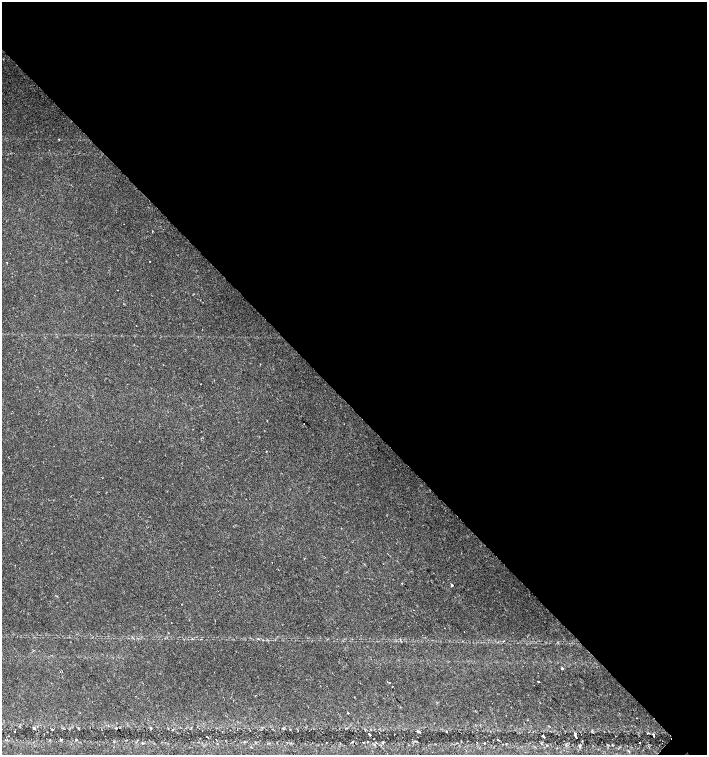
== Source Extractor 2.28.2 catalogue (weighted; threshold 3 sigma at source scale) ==
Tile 3 of 4 x 4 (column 3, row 1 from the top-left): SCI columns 3044-4453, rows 4518-6023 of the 6023 x 6029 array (HDU 1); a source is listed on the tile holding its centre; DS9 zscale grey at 2 x 2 block average (1 PNG px = mean of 2 x 2 image px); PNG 709 x 757 px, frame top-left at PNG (2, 2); no overlay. Shown black and unused: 54% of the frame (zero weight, under 2 of 3 exposures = <1% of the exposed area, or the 3 px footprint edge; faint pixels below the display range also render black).
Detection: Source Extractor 2.28.2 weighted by HDU 2 'WHT'; one run over the whole footprint, this tile lists its part. Background 0.0219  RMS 0.0034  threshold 0.0151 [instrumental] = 3 sigma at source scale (4.5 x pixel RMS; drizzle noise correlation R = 1.50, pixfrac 1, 0.0396/0.0396 arcsec/px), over >= 5 px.
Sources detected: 27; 1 cosmic-ray / hot-pixel residue — not listed; the other 26 listed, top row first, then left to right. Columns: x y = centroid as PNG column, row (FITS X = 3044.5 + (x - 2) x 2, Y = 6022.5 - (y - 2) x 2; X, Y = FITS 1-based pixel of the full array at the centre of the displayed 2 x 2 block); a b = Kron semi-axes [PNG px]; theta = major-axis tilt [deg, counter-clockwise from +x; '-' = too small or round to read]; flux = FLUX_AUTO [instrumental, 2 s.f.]
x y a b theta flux
59 139 2 2 - 0.51
149 261 2 2 - 0.28
7 263 2 2 - 0.28
266 451 2 2 - 1.5
452 585 2 2 - 4.1
258 639 2 2 - 0.48
562 668 2 2 - 4
538 681 2 2 - 1.3
389 682 3 2 - 0.38
637 718 2 2 - 0.34
549 726 3 2 - 0.37
34 728 4 3 - 0.77
172 730 3 2 - 0.51
14 732 2 2 - 0.37
418 732 5 3 - 0.97
370 735 3 2 - 5.9
207 736 3 2 - 1.4
654 736 3 2 - 0.51
544 737 3 2 - 5.9
576 737 4 2 - 3.6
498 740 2 2 - 0.59
582 740 2 2 - 0.54
353 741 2 2 - 0.36
639 742 2 2 - 0.38
547 745 3 2 - 0.49
251 747 3 2 - 0.44
Diffuse or blended objects may show on this block-average render without a row.